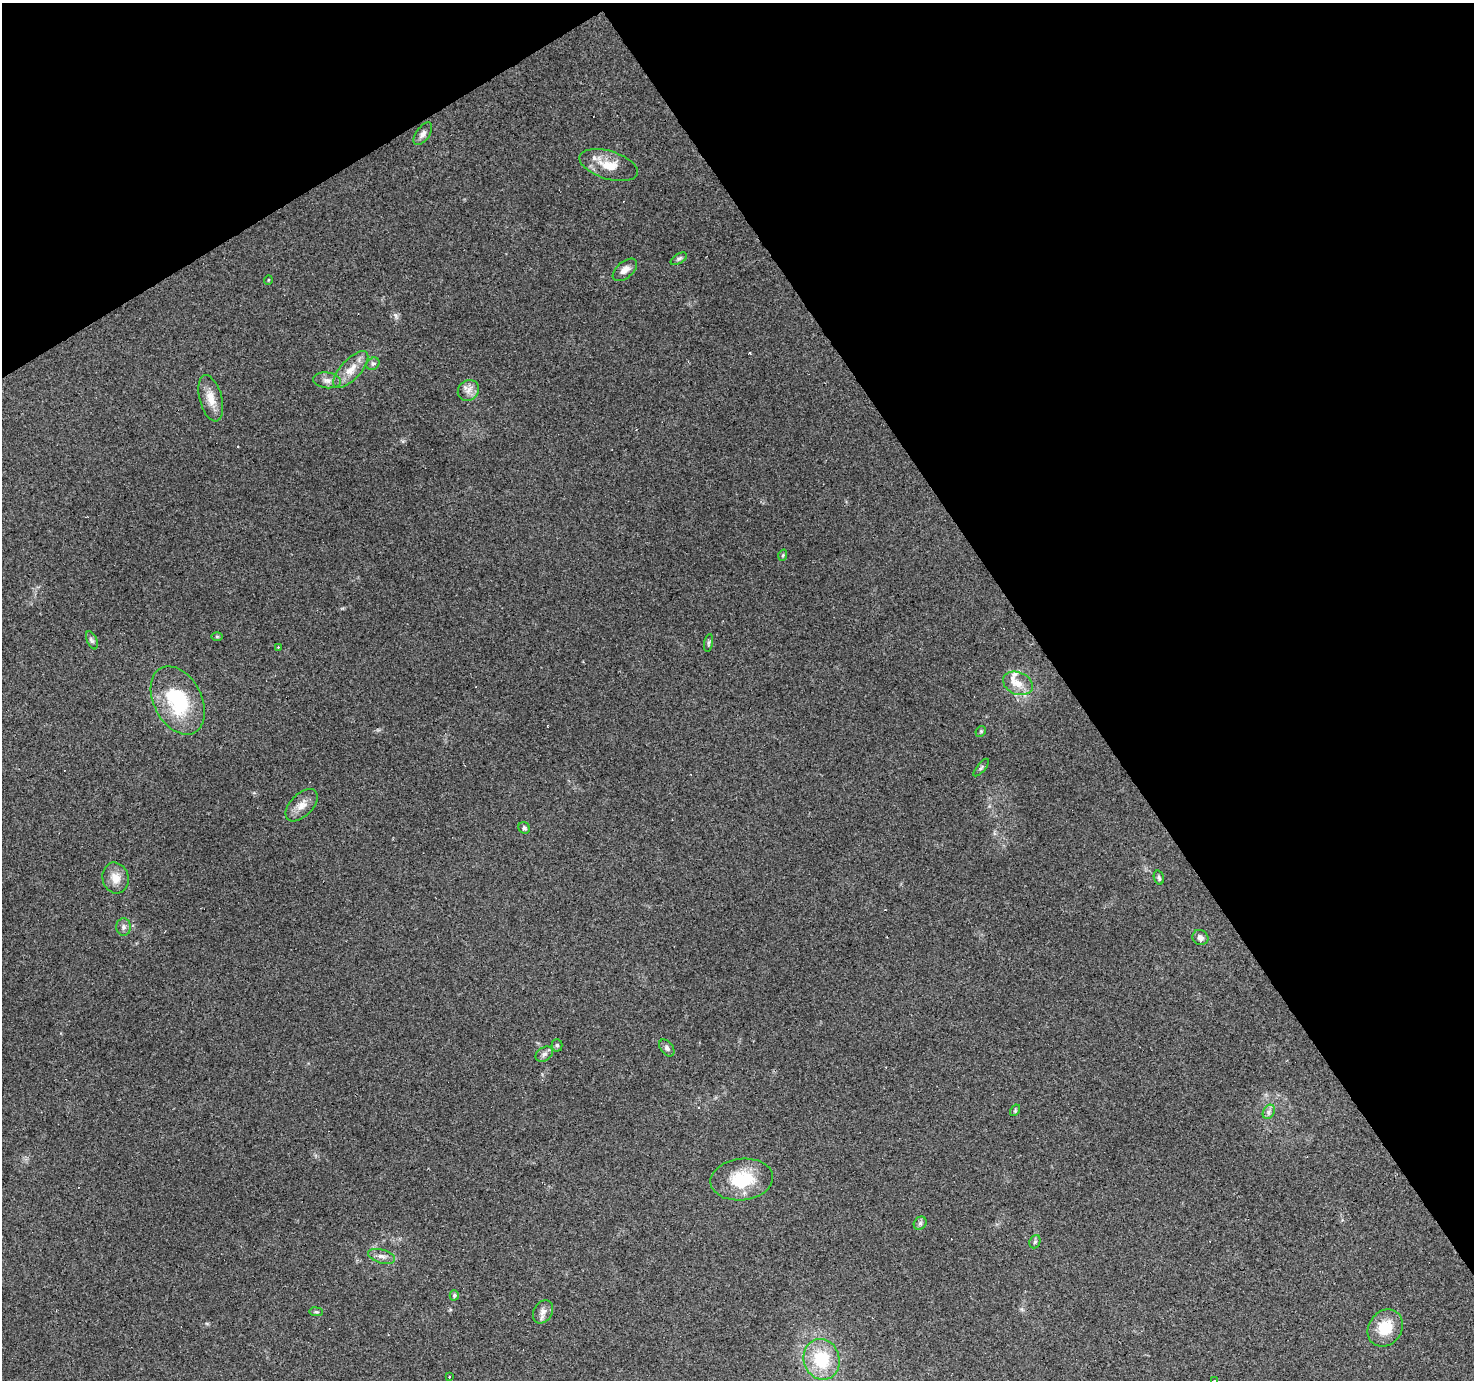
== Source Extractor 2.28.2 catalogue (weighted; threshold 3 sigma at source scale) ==
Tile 3 of 4 x 4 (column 3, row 1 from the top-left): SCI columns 2947-4418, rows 4313-5690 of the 5891 x 5804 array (HDU 1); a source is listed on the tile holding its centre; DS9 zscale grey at full resolution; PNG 1476 x 1382 px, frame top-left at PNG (2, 3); each listed source drawn as its Kron ellipse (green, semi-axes under 4 px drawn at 4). Shown black and unused: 33% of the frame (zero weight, under 3 of 4 exposures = <1% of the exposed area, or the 3 px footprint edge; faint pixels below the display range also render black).
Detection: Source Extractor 2.28.2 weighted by HDU 2 'WHT'; one run over the whole footprint, this tile lists its part. Background 0.219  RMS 0.0078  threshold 0.0352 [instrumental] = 3 sigma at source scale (4.5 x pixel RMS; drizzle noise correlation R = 1.50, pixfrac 1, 0.0396/0.0396 arcsec/px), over >= 5 px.
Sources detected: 50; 8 cosmic-ray / hot-pixel residue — neither listed nor drawn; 1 inside a brighter listed object's ellipse — not listed separately; the other 41 listed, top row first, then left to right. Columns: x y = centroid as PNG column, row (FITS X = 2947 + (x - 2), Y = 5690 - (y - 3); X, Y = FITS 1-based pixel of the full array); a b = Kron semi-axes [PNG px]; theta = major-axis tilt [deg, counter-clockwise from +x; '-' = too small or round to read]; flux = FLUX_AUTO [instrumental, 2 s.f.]
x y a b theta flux
423 134 13 6 55 3.6
609 165 30 14 -17 17
679 259 9 5 32 1.9
625 270 14 8 40 5.2
268 280 5 3 - 0.67
373 364 7 5 42 1.8
351 370 23 10 47 11
327 380 14 8 -7 4.8
468 390 11 10 - 5.6
211 398 24 11 -75 11
783 555 6 3 72 0.92
217 636 6 4 -1 0.9
92 640 9 5 -65 2
709 643 9 3 79 1.3
278 647 3 2 - 0.73
1018 683 15 11 -22 9.8
178 700 36 24 -62 56
981 731 6 4 46 1
981 768 11 3 50 1.5
302 805 20 11 46 8.3
524 828 6 5 - 1.6
115 878 15 13 -76 9.5
1159 878 7 5 -72 1.4
123 927 9 7 89 2.9
1200 937 8 7 - 3.4
557 1045 6 5 - 1.6
667 1048 9 6 -53 2.3
544 1054 9 6 34 2.7
1015 1110 6 4 58 1.2
1269 1112 7 5 61 2.3
742 1180 31 20 7 34
920 1223 7 6 - 1.8
1035 1242 7 5 69 1.5
382 1256 14 6 -16 4
454 1295 5 4 - 1.8
316 1312 7 3 -7 1
543 1312 12 9 59 4.8
1385 1328 20 16 53 21
822 1359 20 18 -73 36
449 1377 3 2 - 1.1
1215 1380 3 3 - 2.9
Isophote crosses this tile's border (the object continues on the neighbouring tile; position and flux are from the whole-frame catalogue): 1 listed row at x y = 1215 1380